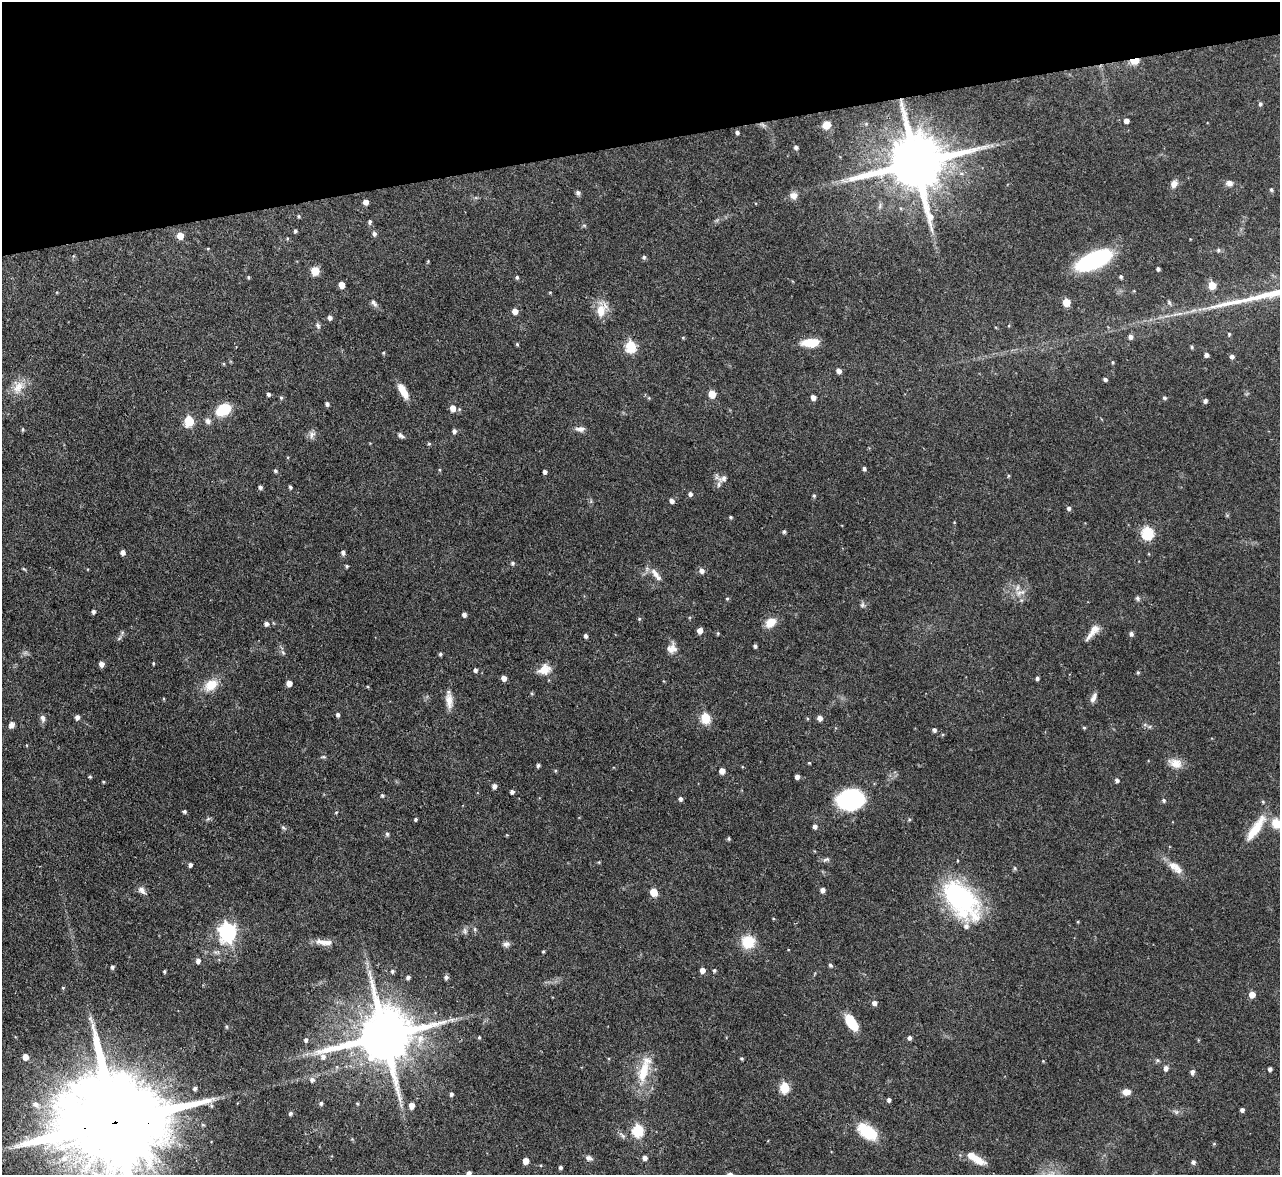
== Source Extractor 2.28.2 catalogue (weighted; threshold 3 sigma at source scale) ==
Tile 3 of 4 x 4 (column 3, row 1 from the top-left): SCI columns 2557-3834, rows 3659-4831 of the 5112 x 5093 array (HDU 1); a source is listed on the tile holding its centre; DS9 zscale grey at full resolution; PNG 1282 x 1177 px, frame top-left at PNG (2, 2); no overlay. Shown black and unused: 12% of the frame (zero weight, under 3 of 4 exposures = <1% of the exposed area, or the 3 px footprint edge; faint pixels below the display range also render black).
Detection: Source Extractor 2.28.2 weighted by HDU 2 'WHT'; one run over the whole footprint, this tile lists its part. Background 0.0965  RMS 0.0042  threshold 0.019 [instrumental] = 3 sigma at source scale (4.5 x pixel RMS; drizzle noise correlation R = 1.50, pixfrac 1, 0.05/0.05 arcsec/px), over >= 5 px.
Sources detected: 237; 1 inside a brighter object's white glare — not listed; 2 inside a brighter listed object's ellipse — not listed separately; the other 234 listed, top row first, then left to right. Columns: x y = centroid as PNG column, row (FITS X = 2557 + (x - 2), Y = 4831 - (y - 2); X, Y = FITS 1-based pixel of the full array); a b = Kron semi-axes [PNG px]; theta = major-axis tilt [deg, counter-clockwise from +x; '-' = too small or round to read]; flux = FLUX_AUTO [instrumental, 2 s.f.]
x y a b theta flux
1134 61 7 4 11 14
1260 104 5 5 - 0.78
1126 121 4 4 - 2
763 125 8 5 -31 1.1
826 125 8 7 - 4.7
737 132 4 4 - 1
796 147 5 5 - 1
916 163 17 15 12 3500
1229 183 9 7 -5 2
1174 184 11 7 61 2.2
1271 190 5 4 - 0.69
578 193 6 5 - 0.99
793 196 9 9 - 2.4
366 202 5 4 - 2.4
299 216 5 4 - 0.55
370 222 6 4 86 0.86
584 225 6 4 -18 0.53
295 231 4 4 - 0.69
374 234 6 5 - 1.1
180 236 5 5 - 5.3
1218 250 6 5 - 0.66
73 256 5 3 - 0.36
644 257 5 5 - 0.84
1094 260 33 14 24 47
428 261 5 3 - 0.39
1158 269 4 3 - 0.93
315 271 8 8 - 4.8
1121 276 4 4 - 0.8
248 277 4 4 - 0.5
517 277 5 4 - 0.76
342 285 5 4 - 4.9
1212 285 6 5 - 7.9
550 292 5 3 - 0.31
1066 302 5 5 - 9.8
1169 302 8 5 -63 0.84
374 303 11 6 -53 1.4
601 310 21 12 63 6.4
515 311 5 5 - 3.3
330 317 5 4 - 1.3
318 326 9 5 -78 0.98
1229 334 5 4 - 0.52
1130 337 6 5 - 1.5
683 338 5 3 - 0.4
810 343 18 8 3 8.5
517 344 4 4 - 0.52
631 346 6 5 - 32
1192 347 6 4 -89 0.47
383 353 4 4 - 0.44
1206 355 4 4 - 1.4
1232 356 5 4 - 1.4
1113 362 4 4 - 0.44
224 364 5 3 - 0.4
839 371 5 5 - 1.9
1105 379 4 4 - 0.93
18 387 20 13 47 5.5
403 391 18 7 -60 5.9
268 394 4 4 - 0.99
712 394 5 5 - 7.9
813 397 5 4 - 2.4
281 398 5 4 - 0.63
649 398 5 4 - 0.48
1165 398 5 5 - 0.73
1205 401 5 5 - 1.1
327 404 5 4 - 0.98
453 408 6 5 - 3.8
223 410 12 9 30 16
189 421 6 5 - 24
208 421 8 7 - 1.5
580 429 13 7 0 2
23 430 5 4 - 0.56
454 431 5 5 - 1.2
312 435 11 8 51 1.8
401 435 9 5 -34 1.2
429 444 5 5 - 0.51
864 469 5 4 - 0.88
439 470 5 3 - 0.42
275 471 5 4 - 0.72
545 472 4 4 - 1.4
1008 476 5 3 - 0.4
722 478 18 9 -5 2.9
260 487 5 5 - 0.98
290 487 4 3 - 0.79
690 494 5 5 - 1.2
814 496 5 5 - 0.63
672 501 5 5 - 1.7
1069 508 6 5 - 1
730 517 4 3 - 0.63
784 532 4 4 - 0.76
1148 533 6 6 - 47
123 552 5 5 - 1.7
343 552 5 4 - 1.4
513 563 5 5 - 0.82
346 566 4 3 - 0.63
24 569 6 3 -36 0.45
702 571 7 6 - 1.7
655 573 19 7 -50 3.4
1020 592 18 6 11 2.9
1137 598 6 5 - 0.99
727 599 4 4 - 0.56
862 605 8 6 67 0.96
93 612 4 4 - 1.1
464 614 4 4 - 1.4
639 619 5 4 - 0.5
770 622 12 9 35 5.7
266 624 6 5 - 1.3
700 631 5 4 - 2.9
1093 632 25 7 51 4.1
718 633 5 4 - 0.45
1131 634 5 5 - 1.2
585 636 4 4 - 1
119 638 8 3 45 0.77
755 646 4 3 - 0.88
672 648 13 12 - 3.1
283 652 7 4 -44 0.75
440 654 4 4 - 0.73
153 663 4 3 - 0.46
101 664 5 5 - 2.1
544 669 15 11 23 5
475 670 5 4 - 1.2
1138 672 5 4 - 0.5
504 678 5 4 - 2.8
1037 678 5 4 - 0.94
289 683 5 4 - 3.6
211 685 19 13 33 7.1
1093 698 13 6 62 1.8
449 700 23 8 -85 4.1
338 715 5 4 - 0.94
77 717 5 4 - 1.6
43 718 9 6 -71 1.5
705 718 6 5 - 22
820 718 5 4 - 2.3
12 725 8 6 61 1.6
1145 725 6 4 -18 0.69
1084 728 4 4 - 0.44
934 730 4 4 - 1.1
323 757 7 3 8 0.55
809 763 4 3 - 0.38
1175 763 18 12 -20 4.4
538 765 4 3 - 0.98
555 771 4 4 - 0.46
722 771 5 4 - 3.6
90 777 4 4 - 0.54
797 777 4 4 - 1.8
1117 780 5 4 - 1
103 782 3 3 - 0.38
494 786 5 4 - 1.8
512 792 5 4 - 1.1
382 795 4 4 - 0.67
680 799 5 4 - 1.1
850 800 25 18 9 40
1164 800 5 5 - 0.71
1263 802 5 3 - 0.49
184 811 4 4 - 0.81
336 812 5 3 - 0.38
208 819 7 4 19 0.72
415 819 3 3 - 0.59
909 819 5 4 - 0.52
1276 823 13 11 -72 6.2
815 826 5 4 - 1.7
283 827 6 5 - 0.67
1256 828 40 10 56 9.7
387 834 5 4 - 0.84
507 835 4 4 - 0.36
729 839 4 4 - 0.66
826 860 10 5 17 1
190 865 4 4 - 1.2
1015 868 6 4 -89 0.56
1175 868 23 10 -38 4.9
142 890 12 7 -44 1.9
823 890 5 4 - 1.9
653 892 5 5 - 8.8
959 897 51 27 -45 58
475 929 6 4 -89 0.63
465 931 10 5 -77 1.1
227 932 8 7 - 150
324 942 23 7 -5 4
748 942 14 13 - 10
506 944 9 7 3 1.5
543 951 4 3 - 0.45
198 961 5 4 - 1.7
830 965 5 4 - 0.85
112 967 4 4 - 0.91
702 970 5 4 - 2.6
714 970 4 4 - 0.65
164 971 3 2 - 0.51
392 971 5 4 - 0.83
369 973 10 5 90 1.7
408 977 4 4 - 1.1
446 977 5 5 - 1.1
63 988 4 4 - 0.43
1252 994 5 5 - 4.7
874 1003 5 5 - 1.8
91 1019 14 6 -67 1.9
451 1020 14 4 6 1.9
851 1023 18 8 -57 11
227 1027 5 5 - 0.59
384 1036 17 14 16 3200
479 1037 4 3 - 0.51
909 1038 5 5 - 1.2
306 1040 6 5 - 1
25 1057 5 5 - 3.6
741 1058 4 4 - 0.59
1157 1060 6 5 - 0.74
1043 1061 4 4 - 0.33
1166 1068 6 5 - 1.7
1270 1069 4 3 - 1.1
644 1070 41 12 73 13
1192 1072 6 4 79 1.4
312 1080 7 6 - 1.4
195 1088 5 4 - 1
784 1088 6 5 - 24
1126 1092 9 7 5 3.1
451 1094 5 4 - 1.1
889 1100 4 4 - 1.1
321 1103 5 5 - 0.84
36 1104 12 8 -39 2.9
357 1104 4 4 - 0.44
411 1105 5 5 - 3.6
1242 1110 4 4 - 1.3
1176 1112 6 6 - 0.96
290 1113 4 4 - 0.85
115 1122 39 23 9 14000
638 1130 6 6 - 40
867 1131 24 13 -36 14
622 1136 12 4 -38 1.2
1214 1144 5 4 - 0.43
64 1158 14 9 25 5.8
588 1158 10 6 -20 1.4
645 1158 5 5 - 1.7
976 1159 25 8 -31 6.5
526 1161 5 5 - 4.1
1193 1162 5 4 - 1.2
560 1167 4 4 - 0.99
469 1173 4 4 - 1.8
Overlapping masked pixels (flux is a lower limit): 4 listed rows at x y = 1134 61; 763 125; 916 163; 115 1122
Isophote crosses this tile's border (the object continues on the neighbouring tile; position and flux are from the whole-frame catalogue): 3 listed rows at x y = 1276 823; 115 1122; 469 1173